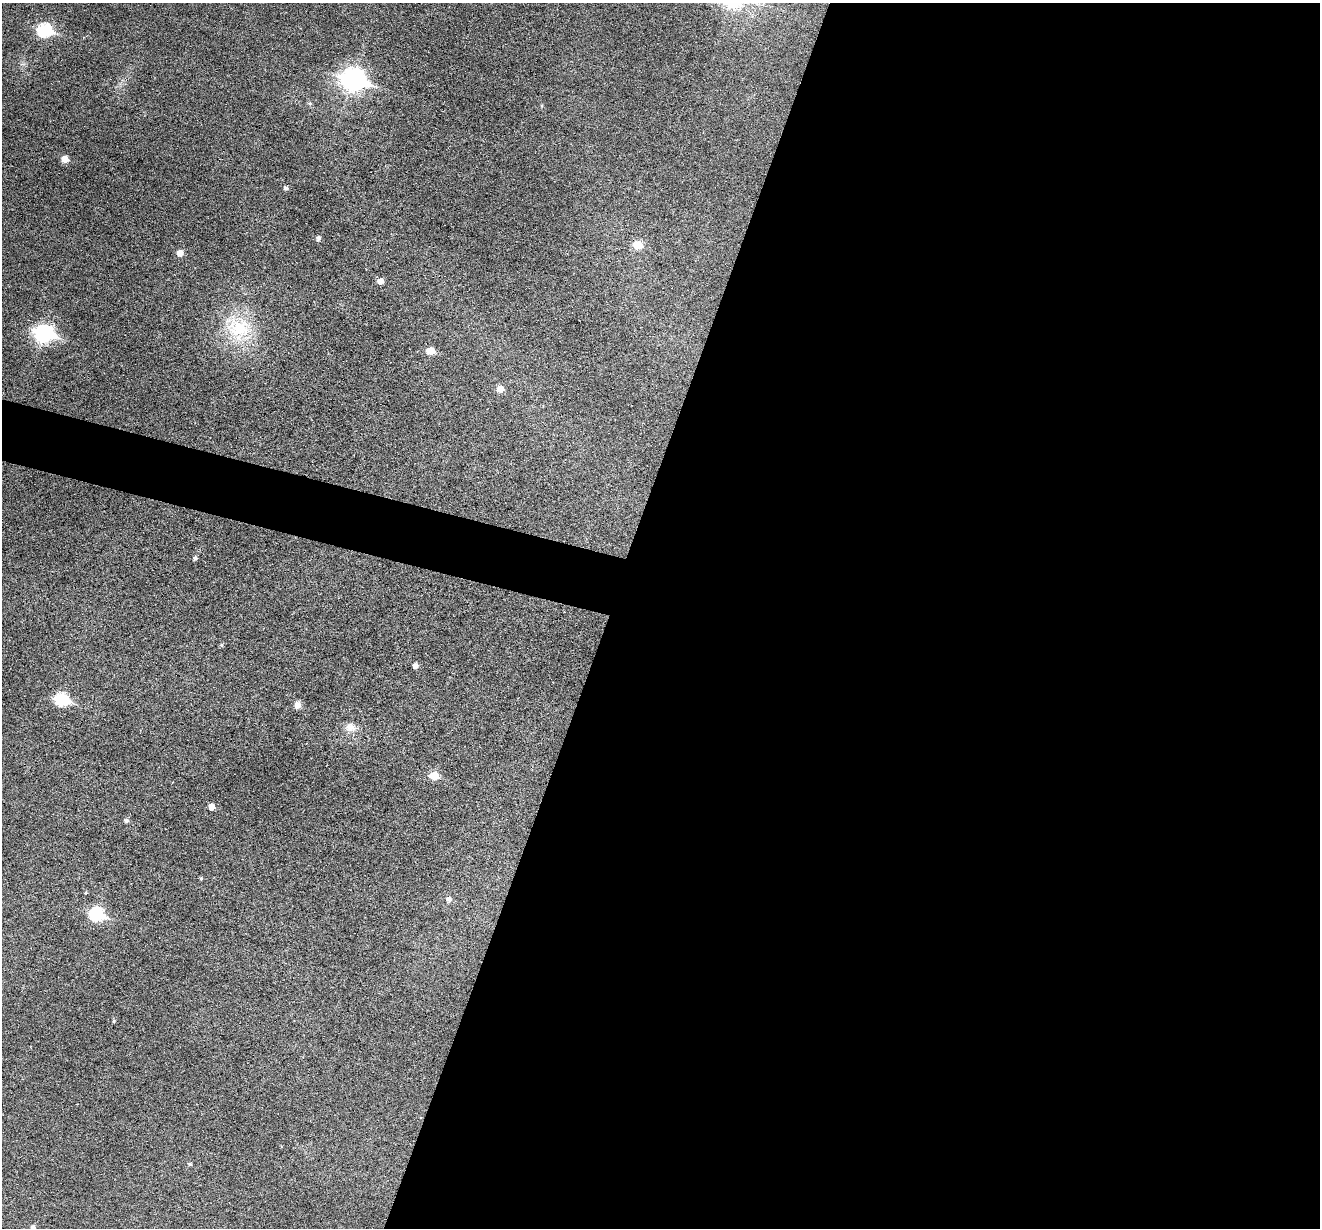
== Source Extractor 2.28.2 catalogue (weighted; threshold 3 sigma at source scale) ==
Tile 12 of 4 x 4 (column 4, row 3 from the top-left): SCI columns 3957-5274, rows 1482-2707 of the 5274 x 5288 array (HDU 1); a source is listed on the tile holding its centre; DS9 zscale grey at full resolution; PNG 1322 x 1230 px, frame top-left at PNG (2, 3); no overlay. Shown black and unused: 56% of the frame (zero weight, under 3 of 6 exposures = <1% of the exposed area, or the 3 px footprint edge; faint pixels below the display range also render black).
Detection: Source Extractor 2.28.2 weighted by HDU 2 'WHT'; one run over the whole footprint, this tile lists its part. Background 0.0427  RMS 0.0053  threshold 0.0218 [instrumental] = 3 sigma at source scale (4.09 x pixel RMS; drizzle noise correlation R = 1.36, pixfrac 0.8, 0.05/0.05 arcsec/px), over >= 5 px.
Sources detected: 29; all 29 listed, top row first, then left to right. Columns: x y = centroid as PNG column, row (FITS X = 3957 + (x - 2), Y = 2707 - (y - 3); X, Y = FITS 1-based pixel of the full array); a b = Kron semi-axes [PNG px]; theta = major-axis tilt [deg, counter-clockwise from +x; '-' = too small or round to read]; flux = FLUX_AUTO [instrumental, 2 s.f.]
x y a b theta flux
45 30 8 7 - 59
353 79 11 8 -16 310
310 103 6 4 12 0.7
542 106 5 3 - 0.49
65 159 6 5 - 5.9
286 188 5 4 - 1.4
319 238 5 5 - 1.6
638 245 6 6 - 12
180 253 6 6 - 4.5
380 281 5 5 - 3.7
239 328 36 31 -19 31
44 333 9 7 -13 150
431 350 7 6 - 6.7
500 389 6 6 - 4.7
195 558 4 4 - 1.3
221 645 5 4 - 0.68
415 666 5 5 - 2.1
62 700 8 6 -14 46
297 705 6 6 - 4.3
350 727 13 11 -12 4.3
434 776 6 6 - 11
211 807 5 5 - 3.3
126 821 5 4 - 1.3
201 878 5 4 - 0.62
449 899 6 5 - 2.3
97 914 8 7 - 59
114 1021 5 4 - 0.53
190 1164 5 4 - 0.71
33 1227 5 5 - 1.6
Isophote crosses this tile's border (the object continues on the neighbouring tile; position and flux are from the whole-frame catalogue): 1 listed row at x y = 33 1227